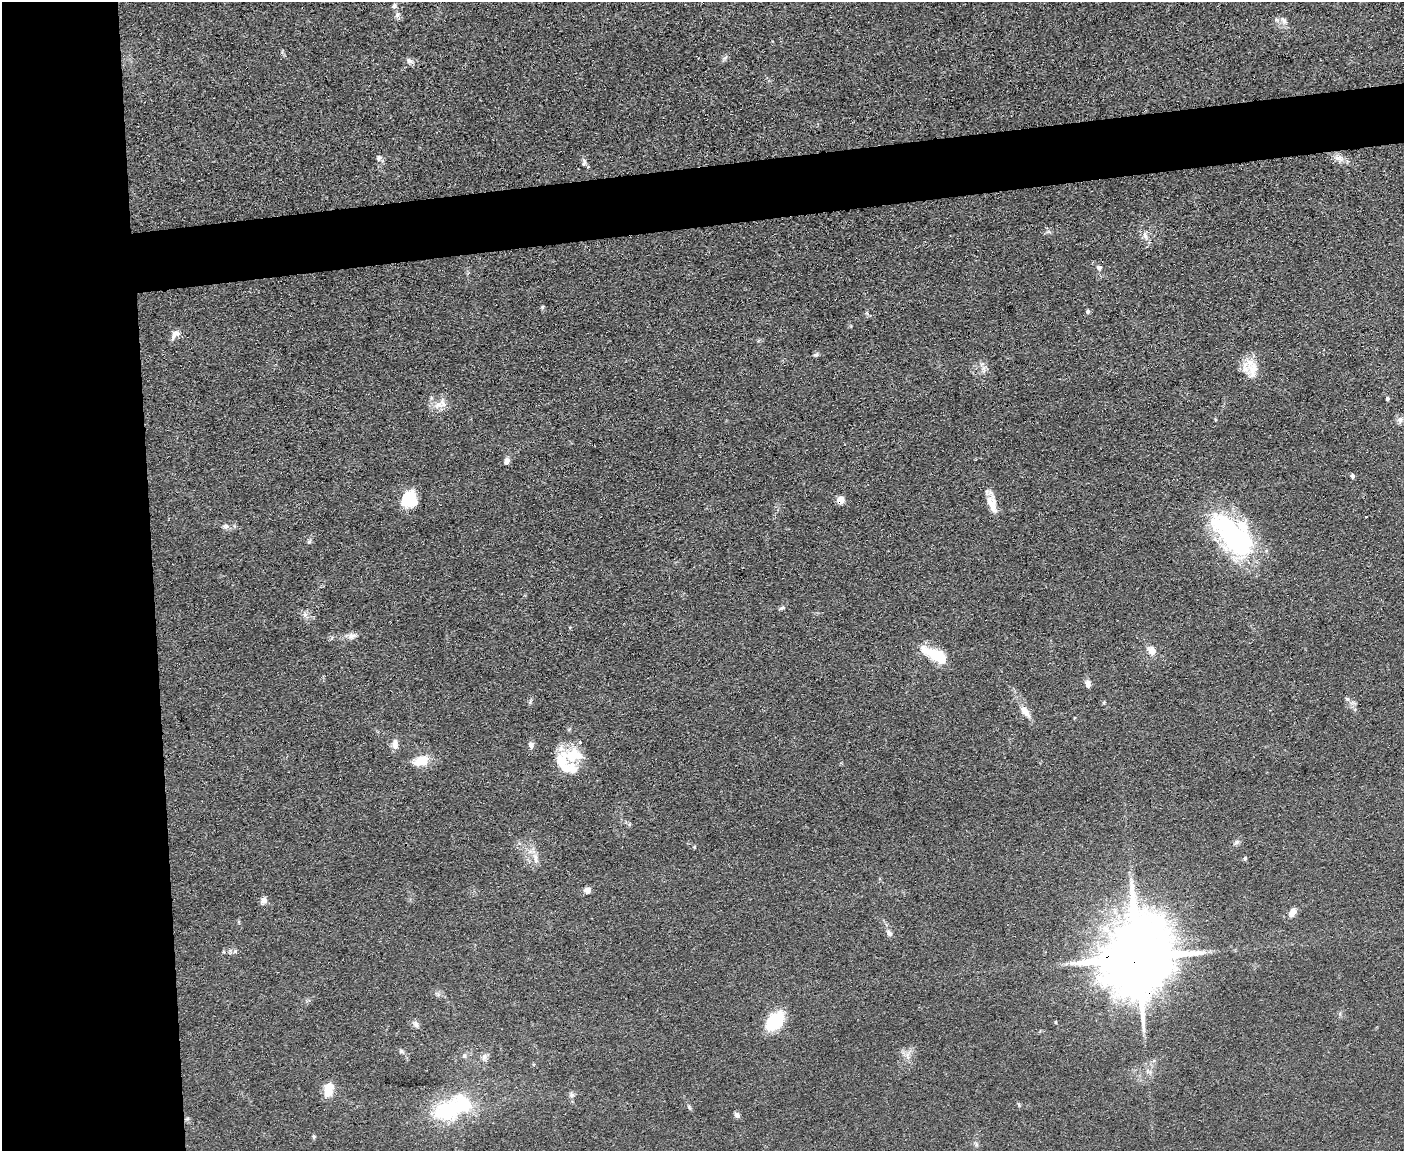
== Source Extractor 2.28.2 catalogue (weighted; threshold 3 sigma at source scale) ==
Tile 7 of 3 x 4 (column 1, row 3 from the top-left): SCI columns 131-1532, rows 1151-2299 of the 4573 x 4596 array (HDU 1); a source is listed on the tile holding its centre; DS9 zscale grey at full resolution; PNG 1406 x 1153 px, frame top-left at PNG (2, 2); no overlay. Shown black and unused: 15% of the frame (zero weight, under 3 of 4 exposures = <1% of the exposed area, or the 3 px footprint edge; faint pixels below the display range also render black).
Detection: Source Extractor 2.28.2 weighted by HDU 2 'WHT'; one run over the whole footprint, this tile lists its part. Background 0.0719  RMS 0.007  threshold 0.0314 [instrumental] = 3 sigma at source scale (4.5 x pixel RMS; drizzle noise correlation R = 1.50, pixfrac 1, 0.05/0.05 arcsec/px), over >= 5 px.
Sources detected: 63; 6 inside a brighter listed object's ellipse — not listed separately; the other 57 listed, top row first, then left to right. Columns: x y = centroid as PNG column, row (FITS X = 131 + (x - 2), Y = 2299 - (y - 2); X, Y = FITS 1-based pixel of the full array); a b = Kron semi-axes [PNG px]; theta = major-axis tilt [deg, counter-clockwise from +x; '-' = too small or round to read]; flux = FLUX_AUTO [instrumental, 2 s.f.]
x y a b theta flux
394 5 6 6 - 1.7
397 15 8 6 80 2.2
1284 20 12 5 -48 2.6
409 61 9 7 -36 2.4
379 158 7 6 - 1.9
1339 158 15 8 -10 5.2
584 162 9 4 78 1.7
1145 235 11 6 -74 3.3
1099 268 6 5 - 2.7
1088 312 5 5 - 1.3
175 334 14 8 36 4
816 355 7 6 - 1.5
1253 368 22 20 4 14
1387 399 4 4 - 1.2
439 404 16 8 30 6.2
1400 420 10 6 80 2.4
507 461 9 7 69 2.8
1352 476 5 4 - 2.1
410 499 16 16 - 25
841 500 5 5 - 13
992 504 24 10 -75 10
226 527 7 7 - 2.1
1234 536 63 29 -47 110
309 542 6 5 - 1.2
782 608 7 4 27 1.4
305 615 7 6 - 2.3
351 636 14 7 2 3.9
1152 651 13 10 -53 5.3
938 657 27 12 -30 22
1088 684 9 6 -80 3.5
1347 699 6 5 - 1.3
530 702 8 4 59 1.2
1025 711 18 7 -51 6.9
395 744 14 8 -89 4.5
531 745 8 6 -71 2.5
574 756 41 16 5 22
421 761 24 13 14 12
1236 842 9 5 45 2
535 858 15 5 -83 4.1
1245 858 6 4 68 1
587 890 8 6 5 3.7
263 900 9 8 - 3.3
1293 912 10 7 62 5.1
889 933 10 6 -53 2.5
235 951 6 4 71 1.1
1138 957 23 17 85 8800
775 1021 23 14 49 29
1056 1022 4 3 - 0.57
416 1024 10 6 -68 2.4
402 1051 7 4 -45 1.4
464 1055 7 5 70 1.6
484 1056 8 6 46 2.4
329 1090 15 9 79 12
571 1095 7 6 - 1.9
446 1111 34 25 16 51
737 1115 8 6 -46 2
314 1137 5 5 - 0.91
Overlapping masked pixels (flux is a lower limit): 2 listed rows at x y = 841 500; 1138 957